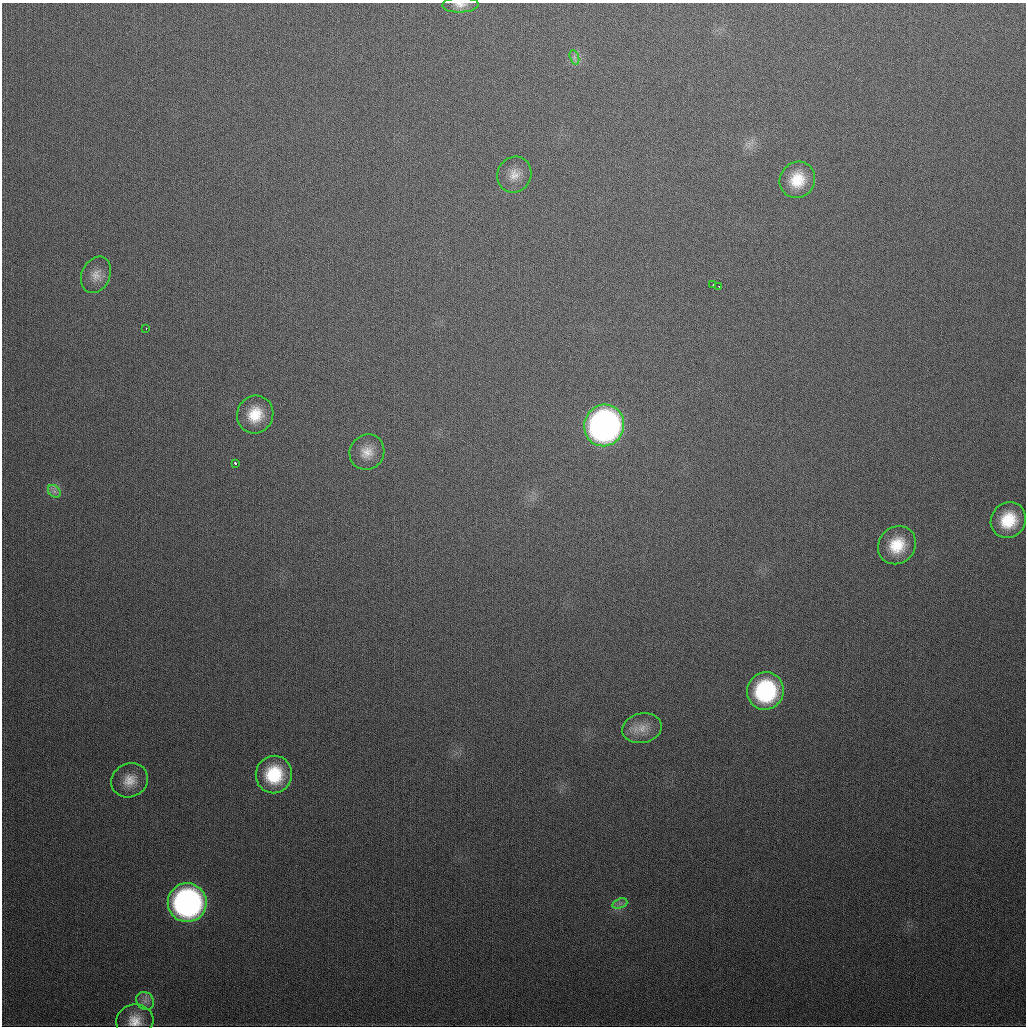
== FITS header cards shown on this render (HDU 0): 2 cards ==
NAXIS1  =                 1024
NAXIS2  =                 1024

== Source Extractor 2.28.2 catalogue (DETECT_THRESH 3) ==
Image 1024 x 1024 px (HDU 0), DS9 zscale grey, 1 PNG px = 1 image px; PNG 1028 x 1028 px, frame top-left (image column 1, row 1024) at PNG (2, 3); each listed source drawn as its Kron ellipse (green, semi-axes under 4 px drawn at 4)
Background 347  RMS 13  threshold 39.8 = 3 sigma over >= 5 px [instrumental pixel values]
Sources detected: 23; all 23 listed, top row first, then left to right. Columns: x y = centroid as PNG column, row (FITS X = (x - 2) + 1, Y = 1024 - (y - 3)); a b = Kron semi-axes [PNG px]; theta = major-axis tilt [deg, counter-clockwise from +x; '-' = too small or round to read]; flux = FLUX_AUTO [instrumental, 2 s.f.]
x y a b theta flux
460 5 18 7 2 6700
574 57 7 4 -72 2800
514 175 18 16 61 13000
797 180 19 17 56 25000
96 275 19 14 65 10000
713 284 3 2 - 2000
719 287 3 2 - 1700
146 329 3 2 - 1800
255 415 19 18 - 25000
604 425 21 20 - 440000
367 452 18 17 - 14000
235 463 3 3 - 7900
54 491 7 5 -45 3100
1008 520 18 17 - 32000
897 545 20 18 45 28000
765 691 19 18 - 96000
642 728 20 15 12 15000
274 775 19 18 - 44000
130 780 19 16 26 14000
187 903 19 19 - 310000
620 903 8 4 18 2700
145 1001 10 8 -52 5400
135 1021 19 16 8 15000
At the frame edge (FLAGS 8, measured only in part): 1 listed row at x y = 460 5